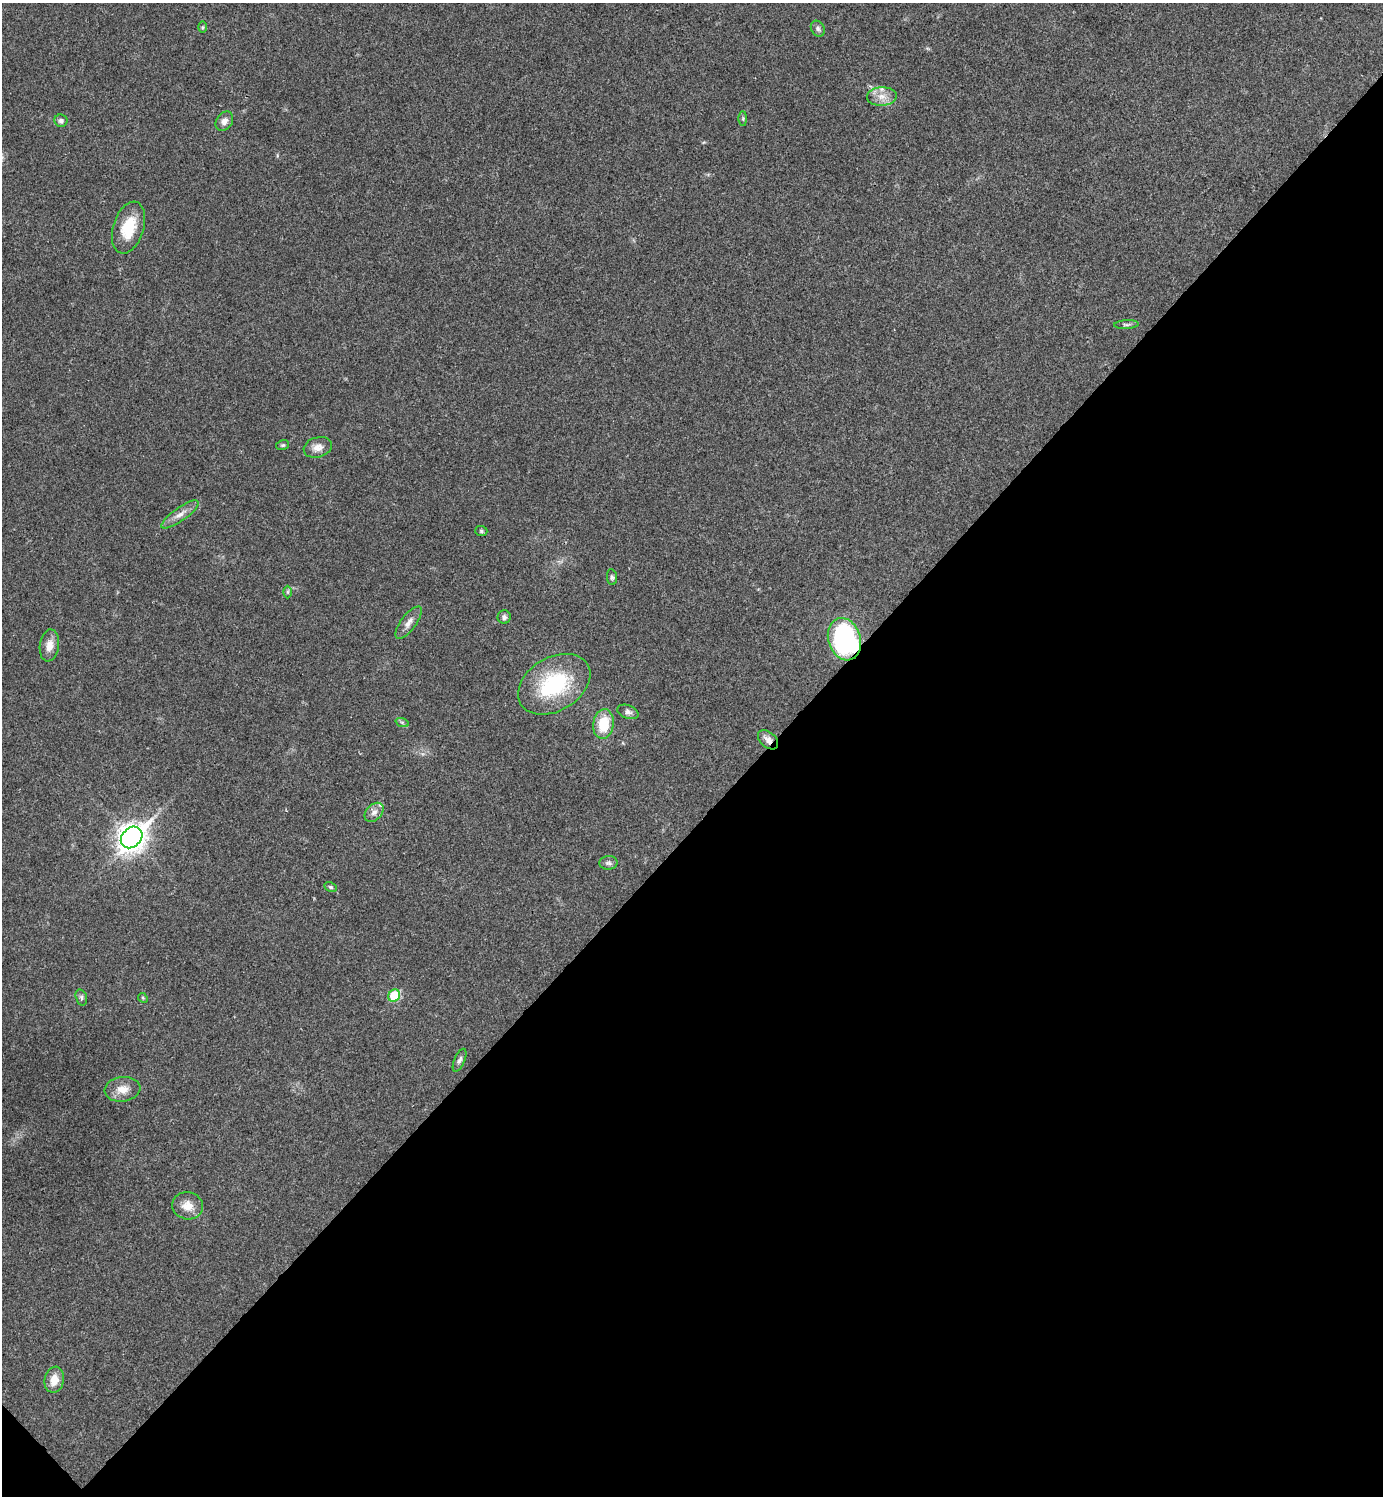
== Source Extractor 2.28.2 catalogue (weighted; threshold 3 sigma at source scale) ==
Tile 15 of 4 x 4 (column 3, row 4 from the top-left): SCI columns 2923-4303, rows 7-1500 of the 5986 x 5986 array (HDU 1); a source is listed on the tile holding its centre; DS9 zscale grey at full resolution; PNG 1385 x 1498 px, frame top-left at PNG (2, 3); each listed source drawn as its Kron ellipse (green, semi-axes under 4 px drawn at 4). Shown black and unused: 45% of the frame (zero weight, under 3 of 4 exposures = <1% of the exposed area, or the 3 px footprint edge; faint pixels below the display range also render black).
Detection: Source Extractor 2.28.2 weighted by HDU 2 'WHT'; one run over the whole footprint, this tile lists its part. Background 0.0194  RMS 0.004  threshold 0.0182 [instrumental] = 3 sigma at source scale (4.5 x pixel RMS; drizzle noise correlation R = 1.50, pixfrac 1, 0.05/0.05 arcsec/px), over >= 5 px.
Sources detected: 36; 2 inside a brighter listed object's ellipse — not listed separately; the other 34 listed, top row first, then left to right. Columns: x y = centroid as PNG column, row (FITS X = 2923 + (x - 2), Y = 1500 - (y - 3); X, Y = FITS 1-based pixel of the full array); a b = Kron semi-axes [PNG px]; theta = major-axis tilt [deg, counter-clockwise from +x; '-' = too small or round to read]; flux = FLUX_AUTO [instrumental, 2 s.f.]
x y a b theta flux
203 27 6 4 89 0.49
818 29 8 6 -60 1.1
882 96 15 9 2 4
743 119 7 4 90 0.57
61 121 6 6 - 1.3
224 121 10 8 55 2.4
129 228 27 15 72 13
1126 324 12 4 3 0.96
283 445 6 5 - 0.62
318 447 14 10 17 3.3
180 514 22 6 35 3.2
481 531 6 5 - 0.62
612 577 8 5 -83 0.8
287 592 6 4 90 0.57
504 617 7 6 - 1.2
409 623 19 7 52 2.9
844 639 21 16 -72 66
49 645 16 9 81 3.9
554 684 39 26 31 32
628 712 11 6 -19 1.4
402 722 7 4 -19 0.67
603 724 15 10 82 11
768 740 12 7 -42 2.6
374 812 11 7 45 2.1
132 837 12 9 45 410
608 863 9 7 5 1.2
331 887 7 4 -27 0.69
394 995 6 5 - 16
81 997 8 5 -73 0.89
143 998 5 4 - 0.52
460 1060 12 5 65 1.2
122 1089 18 12 7 4.8
188 1206 15 13 -14 4.9
54 1380 13 9 78 5.1
Overlapping masked pixels (flux is a lower limit): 2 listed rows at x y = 844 639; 768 740